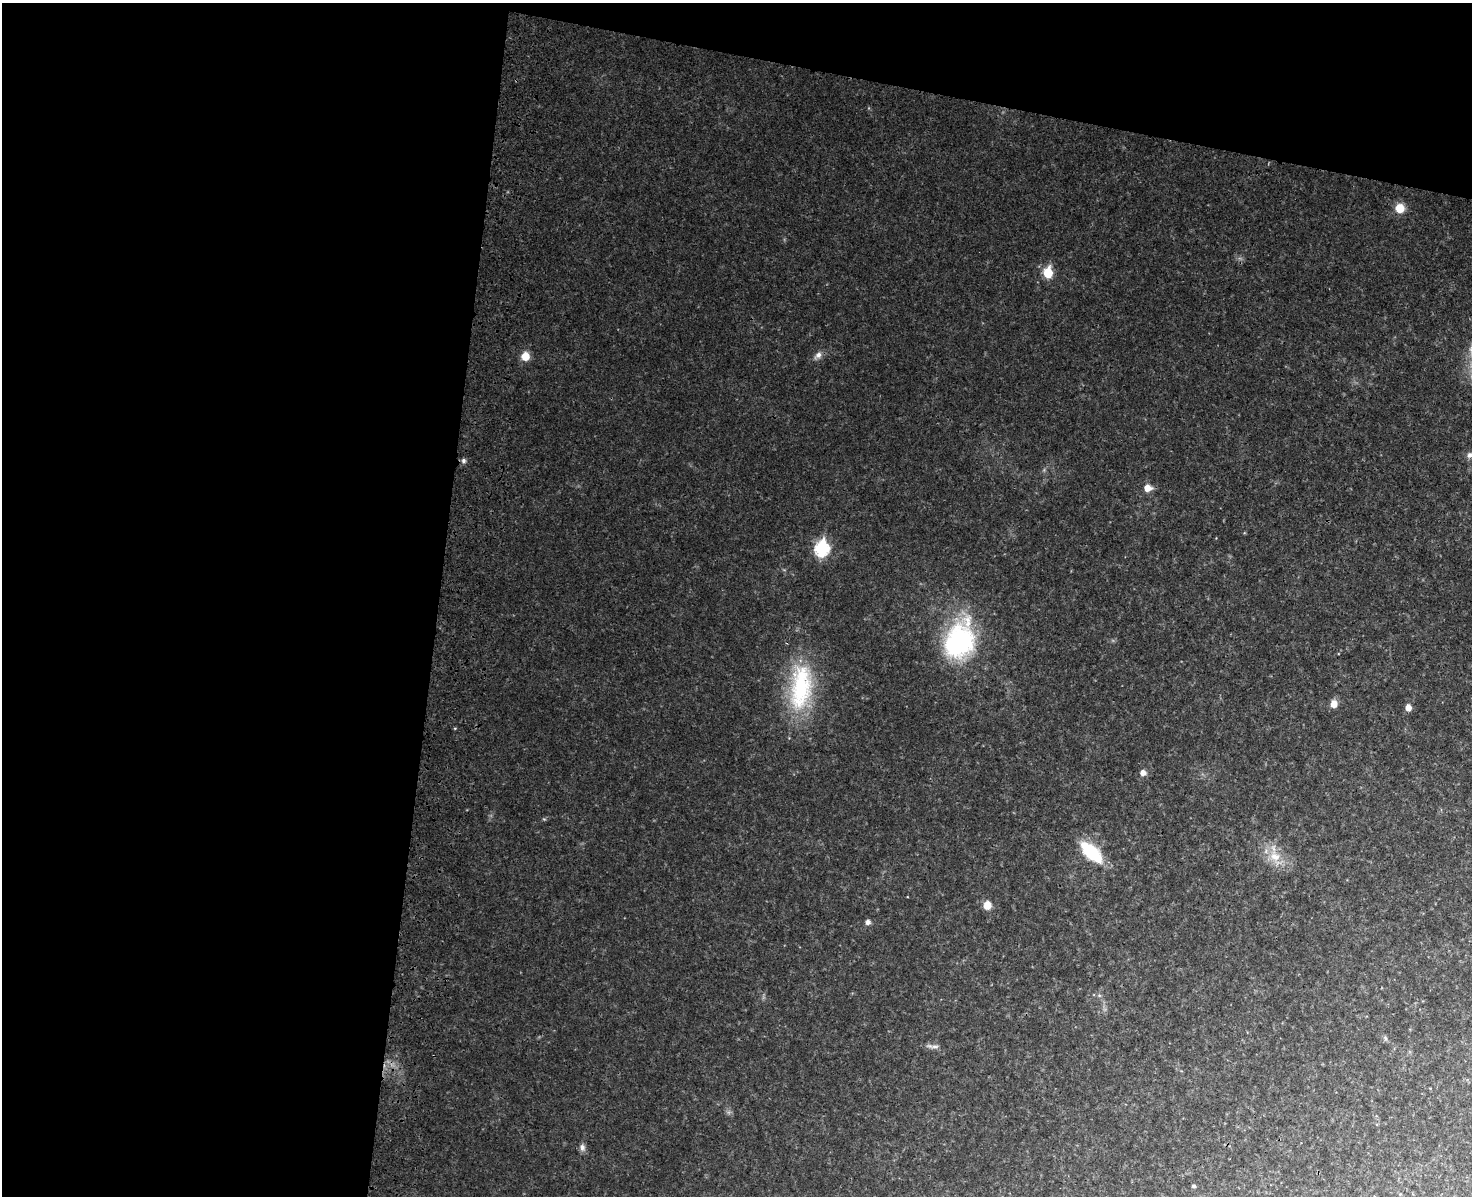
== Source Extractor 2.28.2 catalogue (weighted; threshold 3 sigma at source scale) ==
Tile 1 of 3 x 4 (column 1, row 1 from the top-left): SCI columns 233-1702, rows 3615-4808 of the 4992 x 4837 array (HDU 1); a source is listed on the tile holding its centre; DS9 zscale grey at full resolution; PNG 1474 x 1198 px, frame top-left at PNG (2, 3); no overlay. Shown black and unused: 35% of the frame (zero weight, under 3 of 4 exposures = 6% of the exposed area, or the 3 px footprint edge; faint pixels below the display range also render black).
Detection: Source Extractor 2.28.2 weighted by HDU 2 'WHT'; one run over the whole footprint, this tile lists its part. Background 0.0336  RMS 0.0041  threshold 0.0186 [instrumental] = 3 sigma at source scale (4.5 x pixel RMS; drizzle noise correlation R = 1.50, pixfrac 1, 0.05/0.05 arcsec/px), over >= 5 px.
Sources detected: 25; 1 too faint to see at this stretch — not listed; the other 24 listed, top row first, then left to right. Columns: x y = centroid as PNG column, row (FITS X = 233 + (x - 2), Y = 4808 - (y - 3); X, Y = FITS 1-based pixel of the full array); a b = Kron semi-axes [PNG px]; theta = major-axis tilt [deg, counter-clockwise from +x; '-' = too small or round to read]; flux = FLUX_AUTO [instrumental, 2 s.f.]
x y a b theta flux
1400 208 9 9 - 7.8
1048 273 7 6 - 20
818 355 13 8 44 2.6
525 356 8 8 - 6.5
1470 455 9 8 - 1.8
463 461 7 6 - 1.3
1148 488 9 8 - 4.2
822 549 8 7 - 66
959 641 51 35 73 67
801 687 67 30 84 50
1334 704 8 7 - 4.2
1408 708 6 6 - 3.5
455 728 5 3 - 0.37
1143 773 6 6 - 2.8
544 819 5 4 - 0.51
1091 852 25 11 -44 27
1275 856 21 17 -37 10
987 905 7 7 - 6.2
868 922 6 6 - 1.7
1099 995 6 4 -1 0.72
1385 1038 8 5 -75 0.89
935 1046 14 7 7 1.9
582 1147 11 7 -78 1.9
1194 1186 5 4 - 0.73
Isophote crosses this tile's border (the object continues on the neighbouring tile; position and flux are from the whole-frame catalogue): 1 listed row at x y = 1470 455